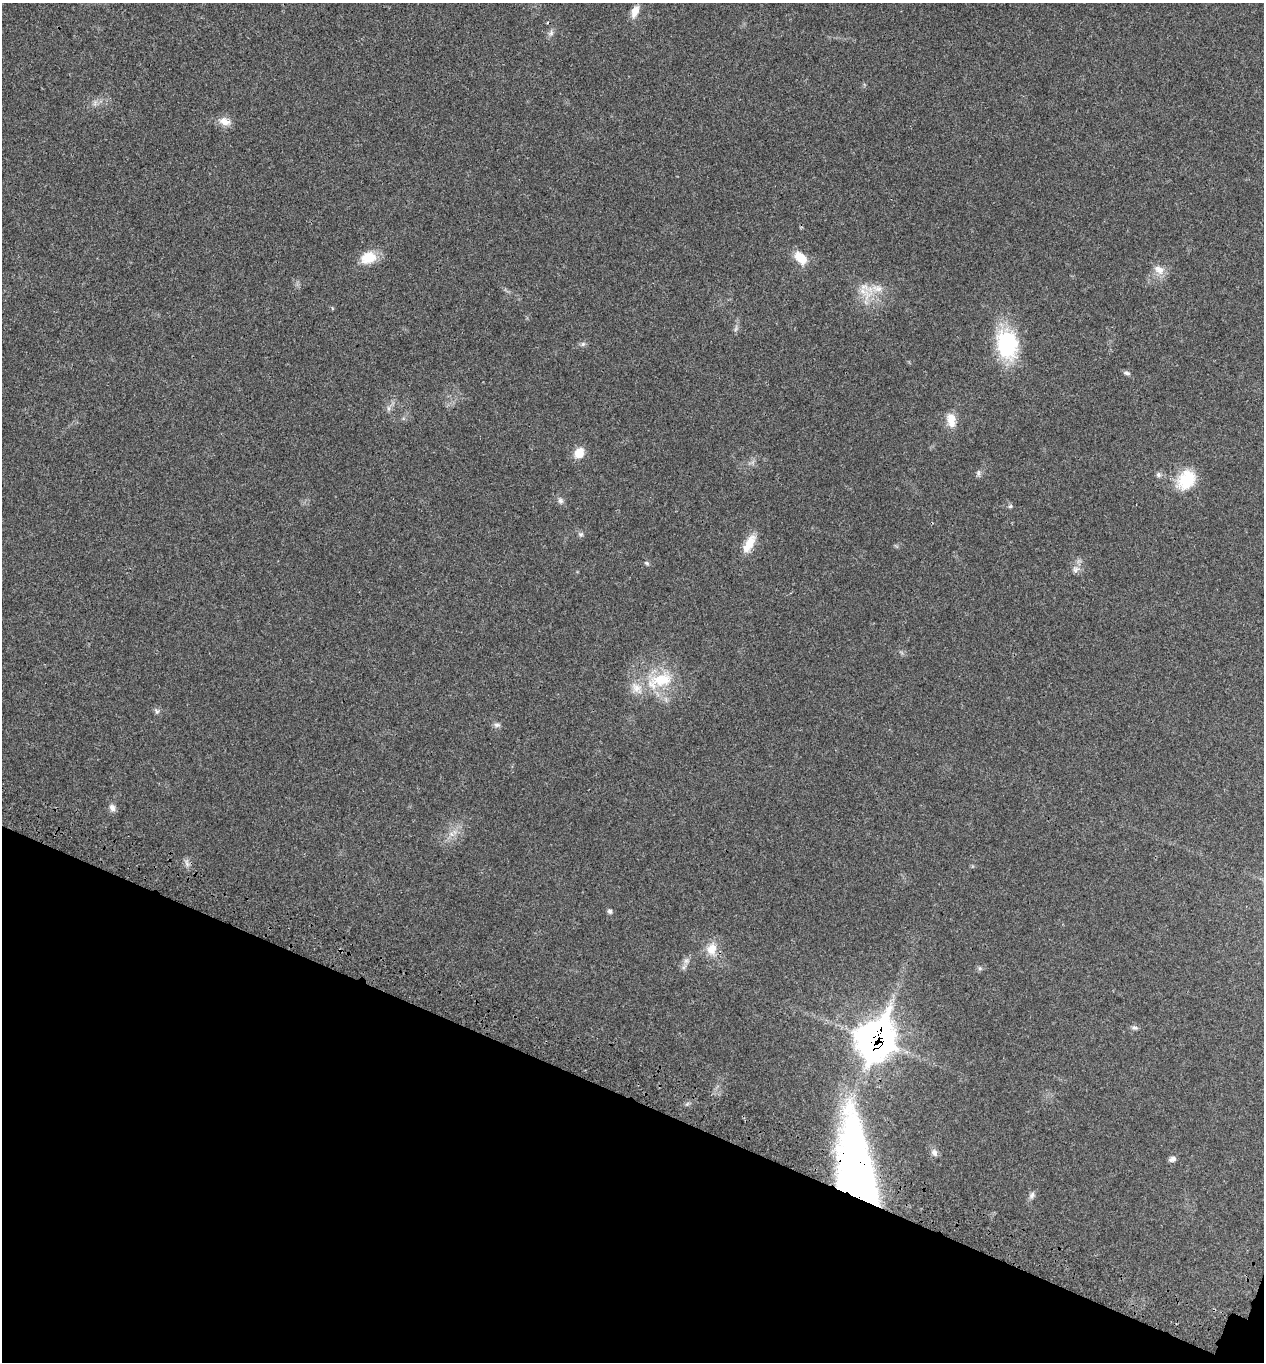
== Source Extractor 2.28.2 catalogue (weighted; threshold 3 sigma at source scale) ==
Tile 15 of 4 x 4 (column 3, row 4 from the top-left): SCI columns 2750-4011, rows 100-1459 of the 5629 x 5638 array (HDU 1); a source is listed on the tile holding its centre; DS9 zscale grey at full resolution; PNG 1266 x 1364 px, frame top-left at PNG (2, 3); no overlay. Shown black and unused: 19% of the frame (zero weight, under 3 of 4 exposures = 8% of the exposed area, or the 3 px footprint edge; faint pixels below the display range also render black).
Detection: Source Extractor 2.28.2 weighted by HDU 2 'WHT'; one run over the whole footprint, this tile lists its part. Background 0.0234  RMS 0.0034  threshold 0.0154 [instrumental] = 3 sigma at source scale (4.5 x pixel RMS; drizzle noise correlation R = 1.50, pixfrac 1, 0.05/0.05 arcsec/px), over >= 5 px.
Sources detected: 38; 2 inside a brighter listed object's ellipse — not listed separately; the other 36 listed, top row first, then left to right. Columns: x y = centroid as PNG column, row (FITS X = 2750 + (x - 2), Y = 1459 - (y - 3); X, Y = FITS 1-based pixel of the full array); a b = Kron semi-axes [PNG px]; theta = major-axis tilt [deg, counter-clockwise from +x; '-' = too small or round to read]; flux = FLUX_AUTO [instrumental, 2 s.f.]
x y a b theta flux
635 11 15 9 69 3.1
551 33 8 6 77 1
225 121 16 10 -19 3
368 258 21 15 18 6
801 258 16 10 -43 5.7
1159 270 17 11 -32 3
867 295 18 11 82 5.1
583 344 7 5 46 0.7
1007 344 28 21 -83 29
1126 373 9 5 -13 0.83
389 408 7 4 -90 0.73
951 420 20 10 -81 4.1
579 453 11 9 50 4.7
978 473 8 5 -83 0.77
1158 475 8 6 -72 0.83
1186 480 25 18 55 12
560 500 8 7 - 0.97
1010 506 6 5 - 0.55
581 534 7 5 -19 0.69
749 544 27 11 61 5
647 563 6 5 - 0.52
1075 569 9 7 58 1.5
660 680 41 19 18 15
157 711 7 5 -30 0.73
497 725 9 5 -2 0.89
112 808 10 8 -65 1.4
610 911 6 6 - 0.69
712 949 15 12 79 4.8
686 961 7 4 0 0.79
980 968 6 5 - 0.62
1135 1028 10 4 -4 0.76
875 1040 19 15 65 380
934 1153 10 7 -67 1.4
1172 1159 9 6 30 1.1
857 1174 79 26 -80 270
1032 1195 9 6 61 1.1
Overlapping masked pixels (flux is a lower limit): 2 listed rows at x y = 875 1040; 857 1174